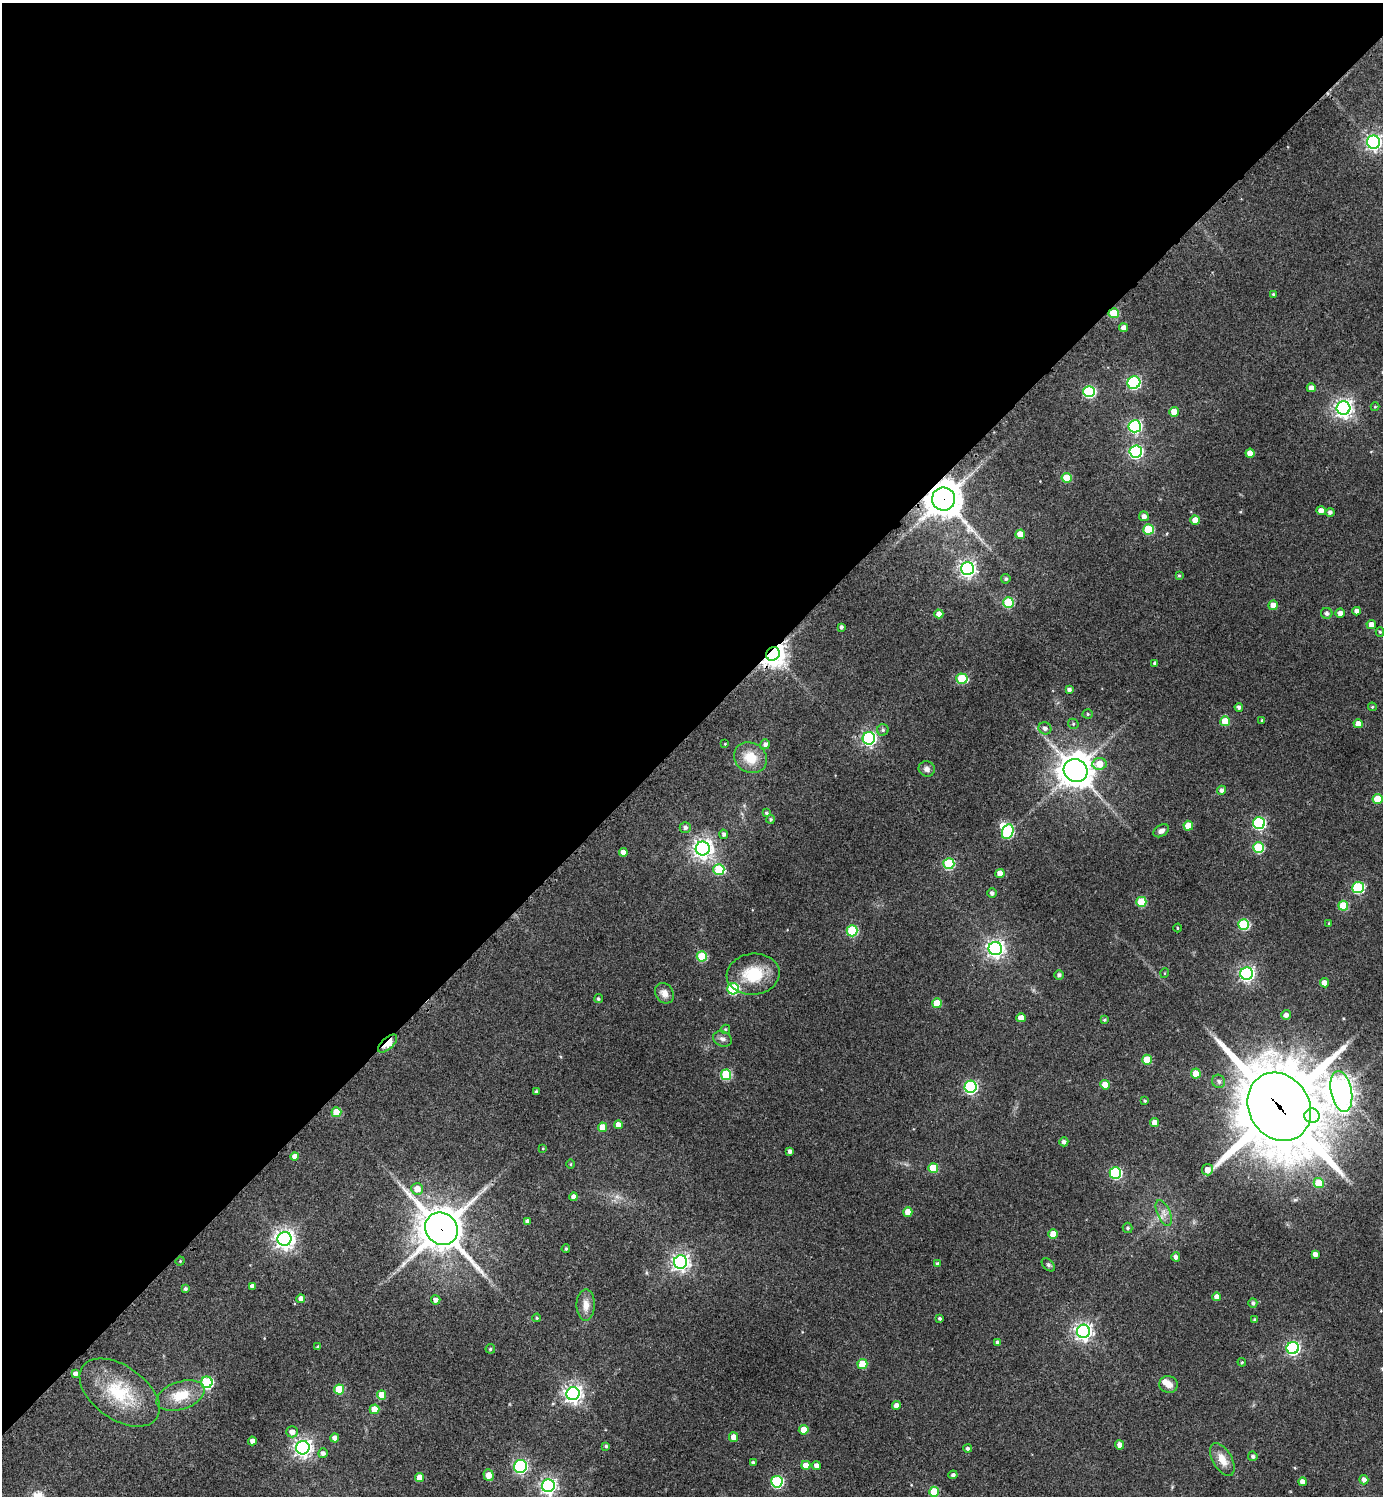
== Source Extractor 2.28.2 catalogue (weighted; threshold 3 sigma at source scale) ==
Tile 2 of 4 x 4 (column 2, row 1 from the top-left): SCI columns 1685-3065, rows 4489-5982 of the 5989 x 5991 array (HDU 1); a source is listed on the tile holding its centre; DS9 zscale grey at full resolution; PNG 1385 x 1498 px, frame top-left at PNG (2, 3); each listed source drawn as its Kron ellipse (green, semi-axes under 4 px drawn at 4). Shown black and unused: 49% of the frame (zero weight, under 3 of 4 exposures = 1% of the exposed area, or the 3 px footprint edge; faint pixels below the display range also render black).
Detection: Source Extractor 2.28.2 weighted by HDU 2 'WHT'; one run over the whole footprint, this tile lists its part. Background 0.0624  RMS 0.0053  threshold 0.024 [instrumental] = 3 sigma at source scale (4.5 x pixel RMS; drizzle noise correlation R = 1.50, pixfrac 1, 0.05/0.05 arcsec/px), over >= 5 px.
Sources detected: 188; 1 too faint to see at this stretch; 1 inside a brighter object's white glare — neither listed nor drawn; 1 inside a brighter listed object's ellipse — not listed separately; the other 185 listed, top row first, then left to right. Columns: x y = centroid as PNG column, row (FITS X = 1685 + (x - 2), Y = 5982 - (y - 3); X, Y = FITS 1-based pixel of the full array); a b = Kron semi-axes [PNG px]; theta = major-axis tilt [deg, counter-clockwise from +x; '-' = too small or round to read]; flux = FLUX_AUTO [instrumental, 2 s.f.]
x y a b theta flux
1373 142 6 6 - 160
1273 294 3 3 - 0.7
1114 313 5 5 - 20
1124 328 4 4 - 3.3
1134 383 6 6 - 76
1311 388 4 4 - 3.6
1089 392 6 5 - 60
1375 407 4 4 - 0.53
1343 408 7 7 - 240
1174 412 5 5 - 8.3
1135 426 6 6 - 98
1136 452 6 6 - 95
1250 453 4 4 - 5.1
1067 478 5 5 - 16
943 499 11 11 - 1200
1321 511 4 4 - 4
1330 512 4 4 - 1.5
1144 516 5 5 - 2.6
1195 520 4 4 - 5.9
1148 529 5 5 - 23
1020 534 5 4 - 9.3
967 569 6 6 - 180
1179 576 3 3 - 0.62
1006 579 5 4 - 1.2
1008 602 5 5 - 29
1273 605 5 5 - 4.3
1357 611 4 4 - 2.5
1327 613 5 5 - 1.8
1340 613 4 4 - 2.7
939 614 4 4 - 4.1
1371 624 4 4 - 3.6
841 627 4 3 - 1.3
1380 632 4 4 - 0.67
773 654 7 6 - 610
1155 663 4 3 - 1.4
962 679 6 5 - 30
1069 689 4 3 - 1.4
1239 707 4 4 - 1.6
1372 707 4 3 - 0.69
1088 714 5 4 - 0.75
1262 720 3 3 - 0.6
1225 721 5 5 - 16
1073 724 5 5 - 0.71
1358 724 4 4 - 4.7
1045 728 6 6 - 1.9
883 730 6 5 - 1.2
869 738 6 6 - 130
725 744 3 2 - 0.39
765 744 5 5 - 2
750 758 17 14 -30 12
1099 764 7 6 - 8.6
927 769 8 7 - 2.6
1076 770 12 11 - 1000
1222 790 4 4 - 1.9
1378 799 5 5 - 16
766 813 4 4 - 0.88
771 819 4 4 - 0.85
1259 823 6 6 - 73
1188 826 5 5 - 10
685 827 5 5 - 1.7
1161 831 8 5 32 2.4
1008 832 7 5 68 52
724 834 4 4 - 1.4
703 848 7 7 - 320
1258 848 5 5 - 38
623 852 4 4 - 3.8
949 864 5 5 - 43
719 869 5 5 - 29
1000 873 4 4 - 4.5
1358 888 6 5 - 51
992 893 5 4 - 1.7
1141 902 5 5 - 20
1343 906 5 5 - 18
1329 923 4 2 - 0.37
1243 925 5 5 - 41
1177 928 4 3 - 0.48
852 931 6 5 - 38
995 949 6 6 - 220
702 956 5 5 - 27
1165 973 5 3 - 0.44
753 974 26 20 6 21
1247 974 6 6 - 150
1059 975 5 5 - 1.6
1324 983 4 4 - 4.1
733 989 6 5 - 51
664 993 11 9 -57 3.8
598 999 4 4 - 0.91
937 1003 5 5 - 14
1286 1015 5 5 - 2.5
1021 1018 4 4 - 4.9
1104 1020 4 4 - 0.75
725 1029 5 5 - 0.78
722 1039 10 7 -24 2.3
388 1044 12 5 42 12
1147 1060 5 5 - 15
1196 1074 5 5 - 10
726 1075 5 5 - 33
1219 1081 7 6 - 1.6
1105 1085 5 4 - 8.8
971 1087 6 6 - 94
536 1091 3 3 - 0.86
1341 1091 20 10 -78 580
1145 1101 3 3 - 0.78
1279 1107 36 30 -59 5100
336 1112 5 5 - 15
1312 1116 7 7 - 130
1154 1122 4 4 - 3.5
618 1125 4 4 - 4.2
602 1127 5 4 - 7.4
1064 1142 4 4 - 1.7
543 1148 4 3 - 0.41
790 1151 4 4 - 1.9
295 1157 4 4 - 4.3
571 1164 4 3 - 0.5
933 1168 5 5 - 17
1207 1170 5 5 - 4.3
1115 1173 6 6 - 59
1319 1183 5 5 - 17
417 1189 6 6 - 6.1
574 1197 4 4 - 3.1
908 1212 5 4 - 6.8
1164 1213 14 6 -65 3.3
527 1221 4 4 - 1.8
1128 1228 5 5 - 1.1
441 1229 17 15 -45 1500
1053 1234 5 4 - 7.5
284 1239 7 7 - 300
566 1249 4 3 - 0.76
1315 1254 4 4 - 2.9
1176 1257 4 4 - 2.3
180 1261 4 4 - 0.61
680 1262 6 6 - 210
937 1264 4 4 - 0.94
1048 1265 8 5 -45 1.1
252 1286 4 4 - 2.3
185 1289 4 4 - 1.2
1217 1297 4 4 - 3.9
301 1299 4 4 - 3.2
436 1300 5 4 - 2.5
1253 1303 5 4 - 1.4
586 1305 15 9 88 5.1
537 1318 4 3 - 0.6
940 1318 3 3 - 0.93
1255 1320 4 4 - 0.88
1083 1331 7 6 - 210
997 1342 4 4 - 1.3
318 1347 3 3 - 0.79
1293 1348 6 6 - 110
490 1349 4 4 - 0.86
1242 1362 4 4 - 0.58
862 1364 5 5 - 16
75 1374 4 4 - 2.1
207 1382 6 5 - 62
1168 1385 9 8 - 3.8
339 1389 5 5 - 20
120 1393 45 26 -35 34
573 1394 6 6 - 240
382 1395 5 4 - 9.2
180 1396 25 13 19 15
896 1406 4 4 - 4.4
374 1409 5 5 - 10
804 1430 5 5 - 9.4
292 1432 5 5 - 3.6
734 1437 5 4 - 5.3
335 1438 4 4 - 4.8
252 1441 4 4 - 3.7
1120 1445 5 4 - 3.4
606 1446 4 4 - 0.92
303 1448 7 6 - 230
968 1449 4 4 - 1.5
323 1453 5 4 - 2
1253 1456 5 4 - 1.3
1222 1460 18 9 -60 6.6
753 1463 4 4 - 1.3
806 1465 4 4 - 5.7
816 1465 4 4 - 2.8
520 1466 6 6 - 98
488 1475 6 5 - 5.3
953 1475 4 4 - 1.4
419 1477 5 4 - 8
1364 1480 5 4 - 2.6
777 1482 6 5 - 63
1303 1482 4 4 - 3.9
548 1486 6 6 - 180
934 1492 5 5 - 22
Overlapping masked pixels (flux is a lower limit): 6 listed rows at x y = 1114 313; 943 499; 773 654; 388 1044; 1279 1107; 441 1229